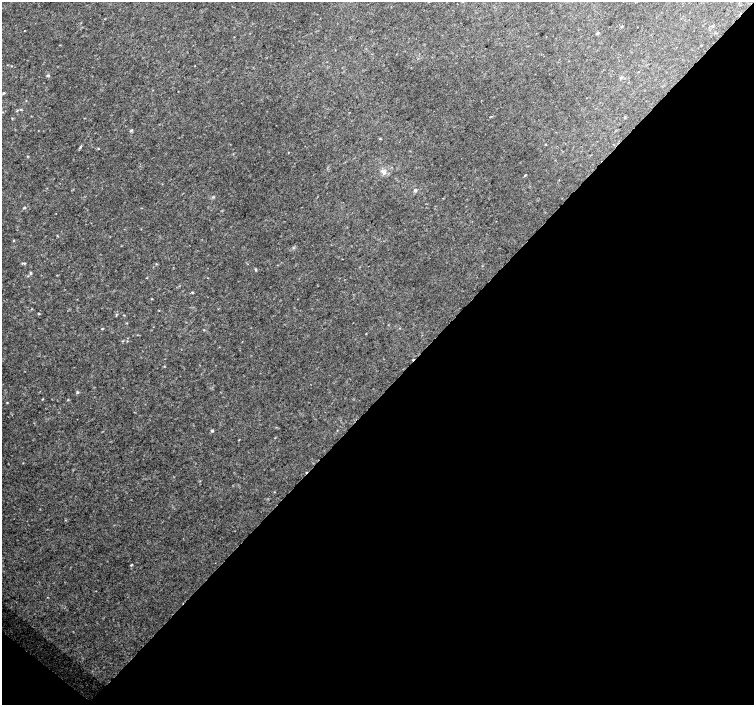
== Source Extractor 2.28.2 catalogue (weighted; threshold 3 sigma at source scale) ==
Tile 15 of 4 x 4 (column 3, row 4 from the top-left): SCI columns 3042-4544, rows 267-1672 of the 6074 x 6092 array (HDU 1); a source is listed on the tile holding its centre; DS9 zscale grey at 2 x 2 block average (1 PNG px = mean of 2 x 2 image px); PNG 756 x 707 px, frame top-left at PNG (2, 2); no overlay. Shown black and unused: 45% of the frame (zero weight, under 2 of 3 exposures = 5% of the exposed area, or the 3 px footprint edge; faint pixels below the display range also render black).
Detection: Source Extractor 2.28.2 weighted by HDU 2 'WHT'; one run over the whole footprint, this tile lists its part. Background 0.011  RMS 0.013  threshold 0.0579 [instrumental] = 3 sigma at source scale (4.5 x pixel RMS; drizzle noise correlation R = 1.50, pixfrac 1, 0.0396/0.0396 arcsec/px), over >= 5 px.
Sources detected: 8; all 8 listed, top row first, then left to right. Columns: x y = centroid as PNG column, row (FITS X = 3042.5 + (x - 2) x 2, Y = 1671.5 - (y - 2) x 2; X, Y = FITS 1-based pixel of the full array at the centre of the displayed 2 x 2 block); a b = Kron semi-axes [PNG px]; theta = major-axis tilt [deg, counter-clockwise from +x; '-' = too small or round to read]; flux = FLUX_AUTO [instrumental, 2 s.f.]
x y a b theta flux
597 33 4 2 - 4.2
48 75 3 3 - 2.8
491 116 2 2 - 1.8
415 190 5 4 - 4.4
77 392 4 3 - 2.9
42 399 3 2 - 1.5
212 430 4 2 - 2.3
131 565 3 2 - 1.6